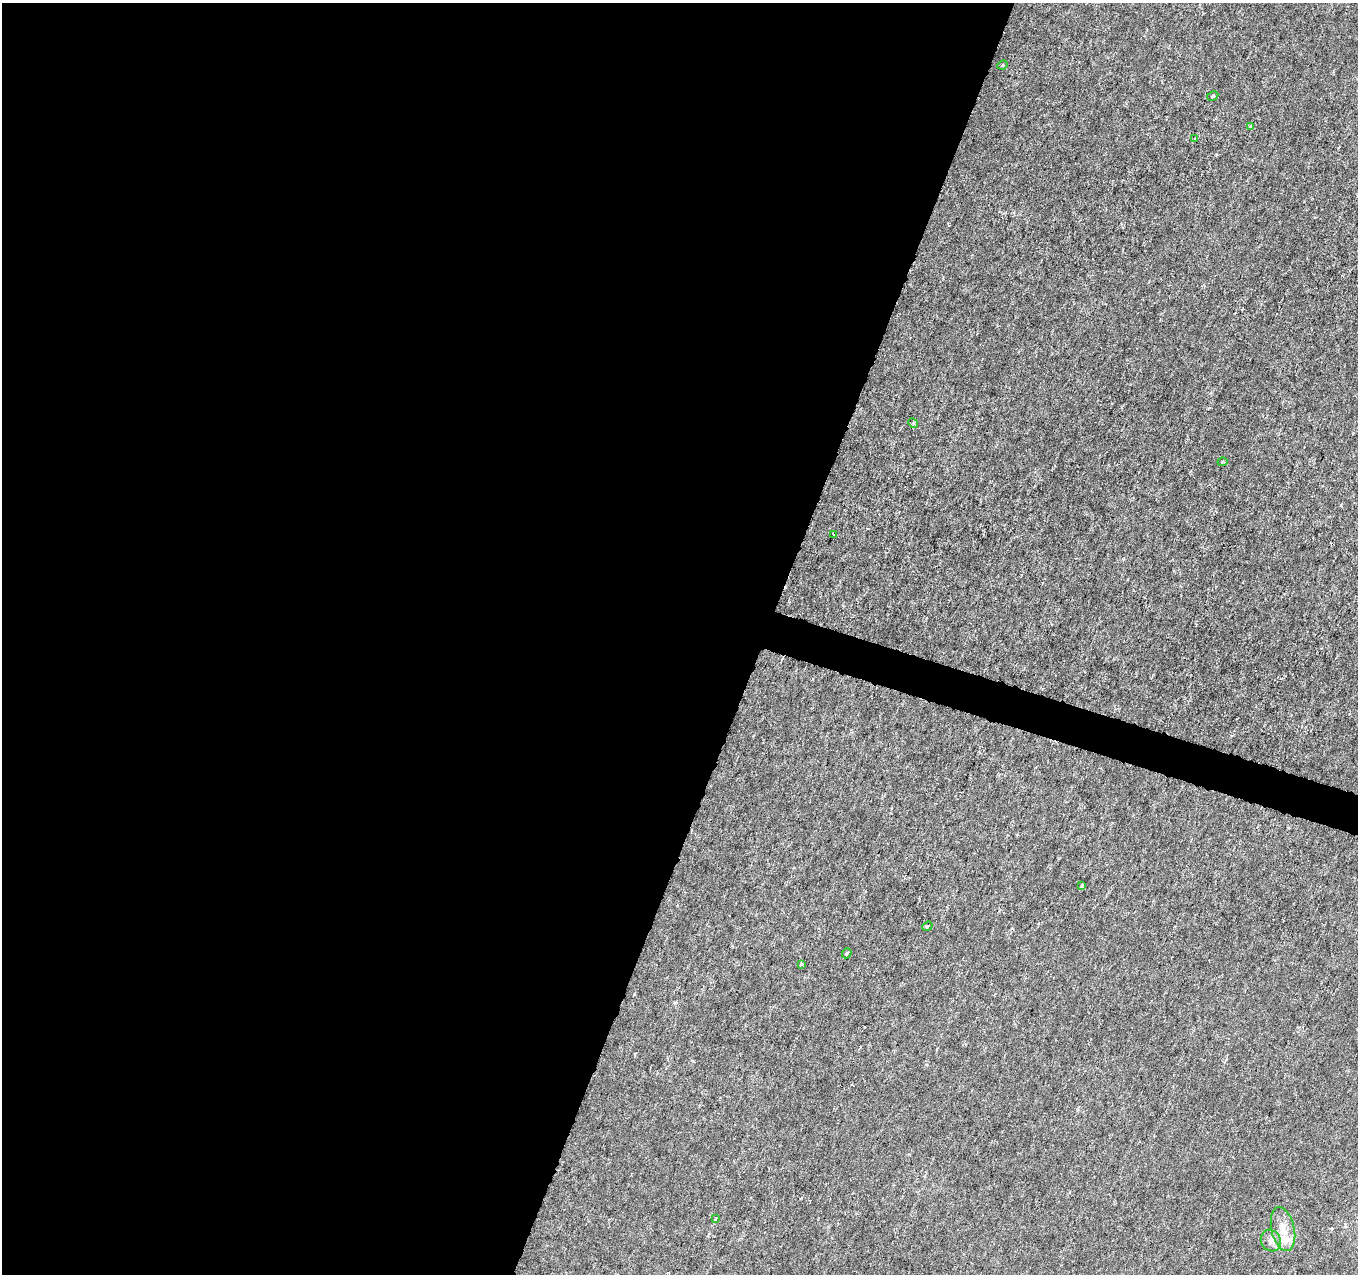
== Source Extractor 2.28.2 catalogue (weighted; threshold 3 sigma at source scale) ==
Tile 5 of 4 x 4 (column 1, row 2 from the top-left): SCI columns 1-1356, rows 2760-4031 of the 5432 x 5583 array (HDU 1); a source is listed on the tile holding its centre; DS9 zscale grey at full resolution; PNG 1360 x 1276 px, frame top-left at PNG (2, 3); each listed source drawn as its Kron ellipse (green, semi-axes under 4 px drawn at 4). Shown black and unused: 58% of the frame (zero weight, under 3 of 6 exposures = <1% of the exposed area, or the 3 px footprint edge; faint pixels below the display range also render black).
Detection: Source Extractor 2.28.2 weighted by HDU 2 'WHT'; one run over the whole footprint, this tile lists its part. Background -1.38e-05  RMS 0.0013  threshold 0.00512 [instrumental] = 3 sigma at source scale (4.09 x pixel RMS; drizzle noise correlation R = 1.36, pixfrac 0.8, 0.0396/0.0396 arcsec/px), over >= 5 px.
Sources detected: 17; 2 cosmic-ray / hot-pixel residue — neither listed nor drawn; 1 inside a brighter listed object's ellipse — not listed separately; the other 14 listed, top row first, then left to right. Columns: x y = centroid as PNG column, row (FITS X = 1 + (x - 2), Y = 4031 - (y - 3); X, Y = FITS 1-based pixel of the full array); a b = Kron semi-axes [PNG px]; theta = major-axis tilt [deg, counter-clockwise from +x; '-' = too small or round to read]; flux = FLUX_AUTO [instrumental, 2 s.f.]
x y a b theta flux
1002 65 5 3 - 0.13
1213 96 6 4 29 0.19
1250 126 3 3 - 0.21
1195 139 4 3 - 0.11
913 423 5 4 - 0.15
1222 462 5 3 - 0.12
833 534 3 2 - 0.15
1082 885 3 3 - 0.23
927 926 5 4 - 0.21
847 953 5 4 - 0.18
801 964 4 3 - 0.14
715 1219 4 3 - 0.12
1283 1229 22 11 -77 1.7
1271 1240 11 9 -60 0.71